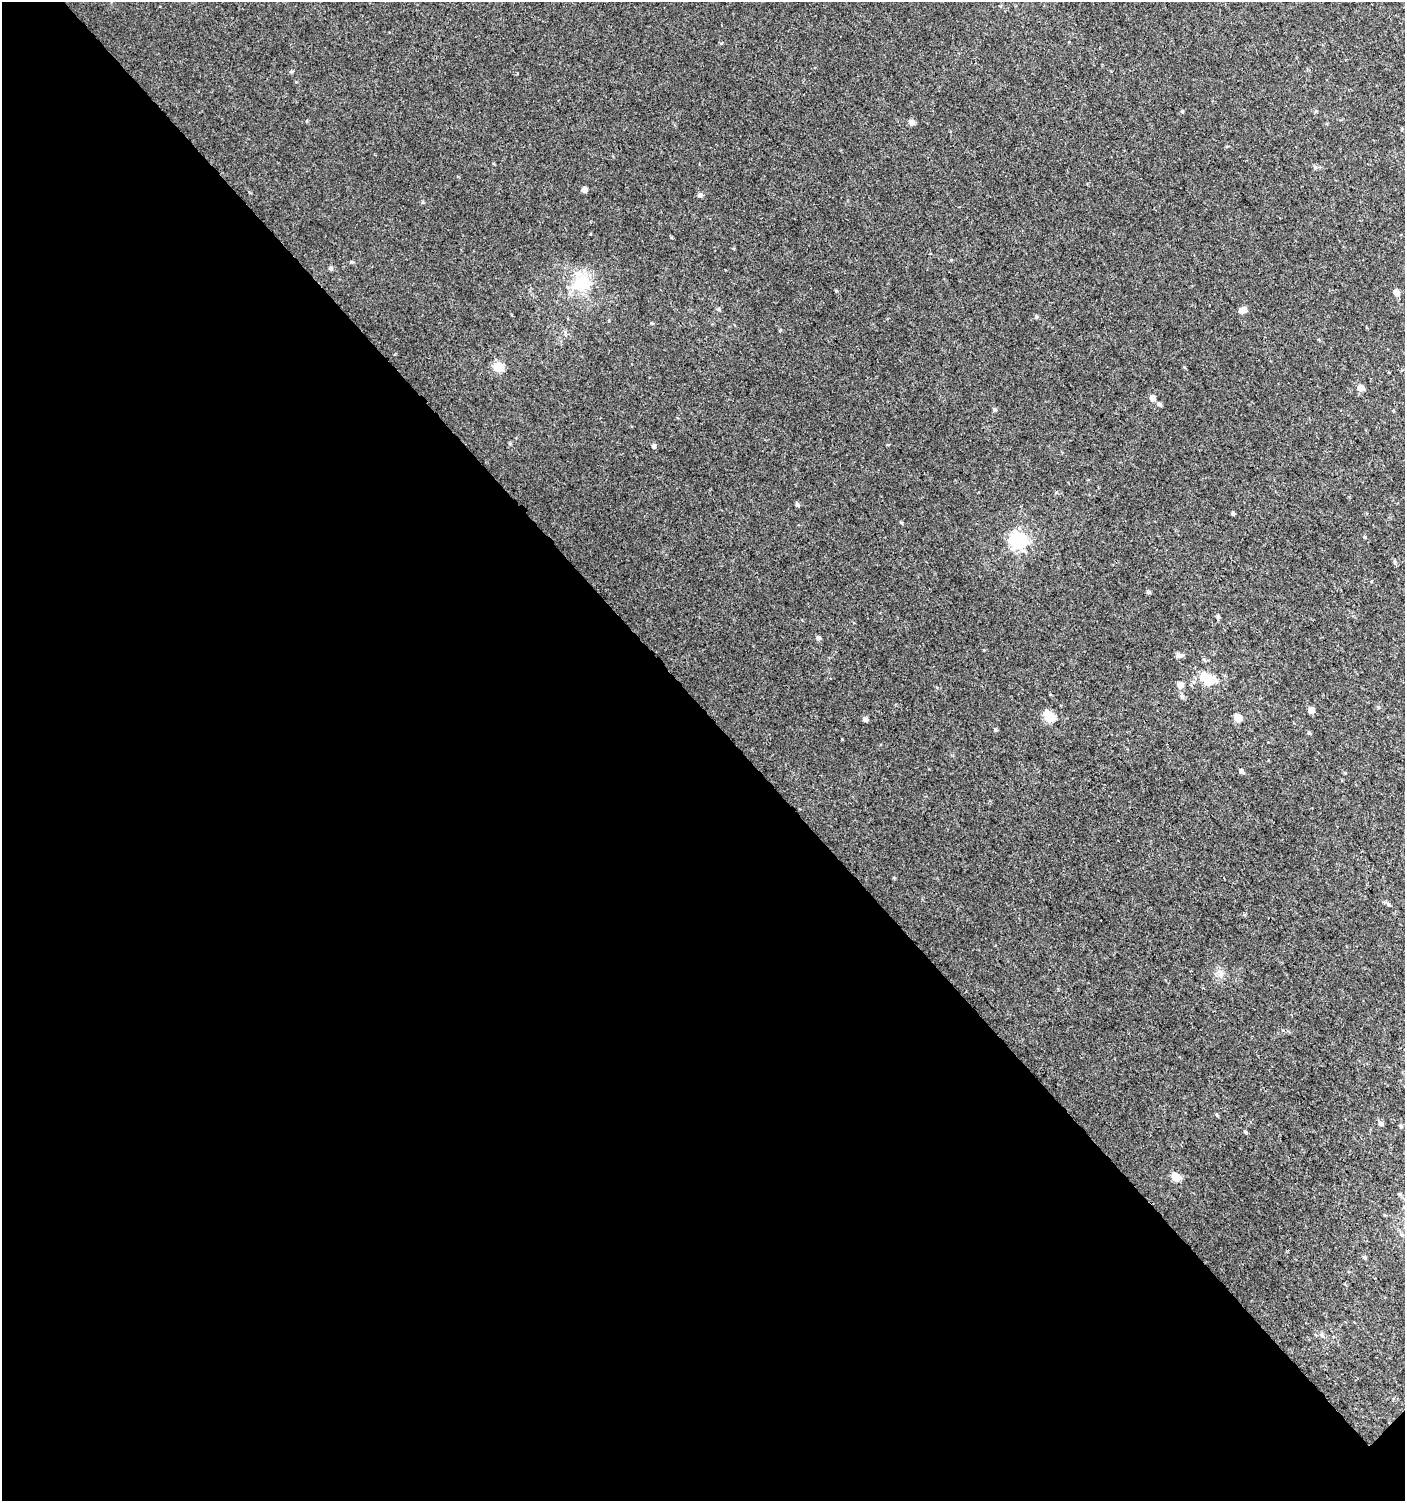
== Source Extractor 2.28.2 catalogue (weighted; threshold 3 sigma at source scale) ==
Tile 9 of 4 x 4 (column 1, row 3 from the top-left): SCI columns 205-1607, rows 1531-3029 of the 6060 x 6084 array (HDU 1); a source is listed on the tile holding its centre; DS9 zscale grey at full resolution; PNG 1407 x 1503 px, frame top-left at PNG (2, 2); no overlay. Shown black and unused: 53% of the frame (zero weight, under 3 of 4 exposures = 4% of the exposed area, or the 3 px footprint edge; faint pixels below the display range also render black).
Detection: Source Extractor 2.28.2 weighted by HDU 2 'WHT'; one run over the whole footprint, this tile lists its part. Background 0.00477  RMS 0.0021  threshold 0.0096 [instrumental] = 3 sigma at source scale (4.5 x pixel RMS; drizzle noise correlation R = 1.50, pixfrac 1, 0.0396/0.0396 arcsec/px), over >= 5 px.
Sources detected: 51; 1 inside a brighter object's white glare — not listed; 1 inside a brighter listed object's ellipse — not listed separately; the other 49 listed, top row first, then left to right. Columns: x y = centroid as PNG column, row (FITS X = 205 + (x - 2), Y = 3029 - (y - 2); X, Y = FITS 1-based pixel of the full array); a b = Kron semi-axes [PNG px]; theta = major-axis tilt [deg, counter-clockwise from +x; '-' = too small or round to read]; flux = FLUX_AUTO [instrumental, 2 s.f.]
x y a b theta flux
291 71 5 4 - 0.26
1182 111 4 4 - 0.22
911 122 8 7 - 0.64
1315 167 6 5 - 0.39
584 189 5 4 - 1.1
700 195 5 5 - 0.58
423 202 5 4 - 0.23
331 268 6 5 - 0.4
581 286 34 17 74 6.6
1396 292 5 5 - 1.5
718 309 5 5 - 0.32
1242 310 8 5 30 1.6
1036 317 5 4 - 0.3
652 323 4 3 - 0.23
498 367 6 5 - 8.8
1361 388 5 5 - 2.1
1152 398 6 5 - 1.1
1159 404 6 5 - 0.51
994 410 5 5 - 0.36
654 446 5 4 - 0.56
797 504 6 4 -72 0.38
1233 514 3 3 - 0.35
901 522 5 3 - 0.19
1364 537 4 4 - 0.18
1019 540 7 7 - 68
1394 561 6 4 -72 0.28
1148 592 5 4 - 0.35
1218 616 6 5 - 0.33
818 638 5 4 - 0.58
1178 655 8 6 -13 0.79
1204 676 6 5 - 4.5
1215 680 13 7 -27 1.2
1180 685 6 5 - 1.4
1182 696 6 6 - 0.54
1378 707 5 4 - 0.23
1311 710 5 5 - 1.8
1049 717 6 5 - 14
1238 718 5 5 - 3.2
865 719 5 5 - 0.67
995 730 5 4 - 0.28
1309 732 5 4 - 0.27
1241 771 6 4 -62 0.54
1388 904 5 5 - 0.4
1381 1123 6 5 - 0.53
1401 1126 6 3 -70 0.23
1245 1132 5 4 - 0.28
1176 1177 5 5 - 5.2
1364 1257 5 5 - 0.28
1322 1335 7 5 -68 0.44
Unlisted compact peaks at least as high as the median listed source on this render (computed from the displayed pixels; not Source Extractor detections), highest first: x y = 836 291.